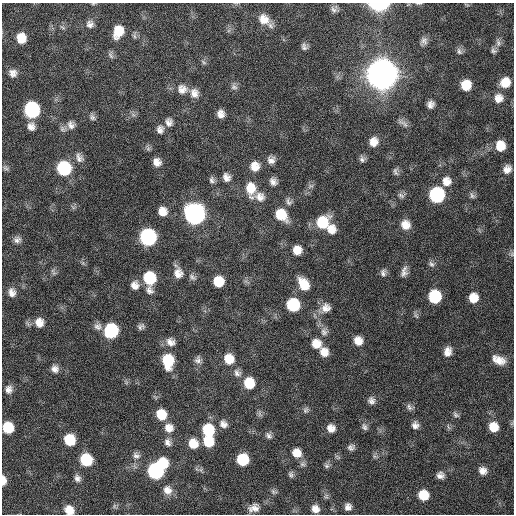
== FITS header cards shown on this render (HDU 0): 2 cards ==
NAXIS1  =                  512 / Axis length
NAXIS2  =                  512 / Axis length

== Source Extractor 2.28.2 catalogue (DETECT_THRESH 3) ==
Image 512 x 512 px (HDU 0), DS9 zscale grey, 1 PNG px = 1 image px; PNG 516 x 516 px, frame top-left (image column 1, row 512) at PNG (2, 3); no overlay
Background 127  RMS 12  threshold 36.6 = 3 sigma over >= 5 px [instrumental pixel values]
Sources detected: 140; all 140 listed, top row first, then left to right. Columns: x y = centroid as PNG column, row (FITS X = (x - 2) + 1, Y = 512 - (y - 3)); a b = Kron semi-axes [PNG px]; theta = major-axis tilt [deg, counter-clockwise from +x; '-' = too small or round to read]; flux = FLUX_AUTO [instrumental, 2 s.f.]
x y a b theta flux
419 3 8 3 4 1.1e+03
93 4 6 3 18 7.3e+02
379 4 11 5 0 1.0e+05
334 9 9 8 - 3.1e+03
264 19 15 12 -37 1.1e+04
90 24 9 9 - 4.0e+03
63 28 8 3 -19 1.2e+03
118 31 12 8 69 1.6e+04
134 36 7 4 -88 1.7e+03
21 38 9 8 - 1.4e+04
424 41 10 9 - 3.3e+03
498 42 11 7 -80 3.4e+03
304 47 9 7 -64 2.7e+03
459 51 10 6 -66 2.5e+03
493 51 8 6 -22 2.2e+03
111 55 11 5 -60 2.0e+03
203 62 8 4 -42 1.4e+03
13 73 9 9 - 4.3e+03
382 74 12 11 - 2.5e+06
505 82 11 10 - 1.2e+04
466 85 9 8 - 1.4e+04
234 87 9 7 -15 2.7e+03
182 89 13 13 - 7.7e+03
194 93 13 10 -67 6.1e+03
498 98 12 11 - 6.9e+03
430 104 8 7 - 4.3e+03
32 110 10 9 - 1.1e+05
221 114 8 7 - 5.2e+03
92 117 9 7 -63 2.3e+03
169 122 10 9 - 4.2e+03
403 123 18 6 -32 3.5e+03
71 125 12 9 -65 4.6e+03
31 127 10 9 - 4.9e+03
160 129 9 8 - 3.9e+03
373 142 10 9 - 7.4e+03
500 146 11 9 -83 1.3e+04
79 158 13 8 -64 4.2e+03
362 159 9 7 -84 2.6e+03
271 160 10 9 - 4.3e+03
157 162 8 7 - 5.8e+03
255 166 11 10 - 8.8e+03
6 168 9 5 -27 1.8e+03
64 168 10 10 - 6.5e+04
507 169 10 8 53 5.6e+03
395 172 11 6 -75 2.3e+03
226 177 11 9 -61 5.0e+03
212 180 9 7 -76 2.4e+03
446 181 11 10 - 7.6e+03
273 182 9 7 -60 4.1e+03
311 186 7 4 -18 1.5e+03
250 189 17 11 -86 1.4e+04
401 195 10 6 -30 2.3e+03
437 195 10 10 - 9.7e+04
472 195 9 6 -63 2.3e+03
260 197 12 11 - 6.5e+03
288 202 11 7 -61 2.7e+03
162 211 10 9 - 8.3e+03
194 214 11 10 - 4.2e+05
281 215 12 9 -48 1.9e+04
322 222 13 11 48 2.7e+04
405 225 11 10 - 8.4e+03
331 229 11 10 - 8.1e+03
148 237 10 10 - 1.4e+05
17 240 10 8 17 3.4e+03
297 250 8 7 - 8.6e+03
512 254 7 4 73 1.3e+03
431 264 9 6 -51 2.4e+03
53 272 10 4 -55 1.6e+03
404 272 14 7 76 4.5e+03
178 273 15 11 -75 7.5e+03
383 273 10 8 81 3.0e+03
192 277 11 7 -39 2.9e+03
150 278 11 10 - 3.8e+04
218 281 9 8 - 1.7e+04
303 284 14 9 -59 1.5e+04
135 285 11 10 - 5.9e+03
149 290 11 9 -53 4.1e+03
12 292 11 9 -76 5.2e+03
435 296 10 9 - 4.4e+04
473 298 9 9 - 1.1e+04
293 305 10 9 - 4.5e+04
326 308 13 12 - 7.4e+03
39 322 10 9 - 7.8e+03
98 326 11 9 -14 3.9e+03
141 327 9 7 15 2.5e+03
111 331 10 9 - 6.9e+04
324 332 11 9 -60 4.1e+03
358 341 10 9 - 7.9e+03
171 342 12 10 -30 5.8e+03
316 344 11 11 - 9.5e+03
324 352 10 9 - 8.1e+03
448 352 11 8 76 6.2e+03
229 359 11 10 - 1.3e+04
198 360 11 9 81 3.7e+03
499 360 16 9 -23 9.1e+03
168 361 14 10 -85 2.9e+04
55 369 9 8 - 4.4e+03
237 373 12 10 -44 4.4e+03
249 383 11 10 - 2.0e+04
9 389 10 9 - 4.6e+03
371 401 9 9 - 3.5e+03
409 407 10 6 -63 2.7e+03
305 410 8 7 - 2.2e+03
161 414 10 9 - 1.7e+04
456 415 9 5 -30 2.0e+03
223 424 11 9 -43 4.9e+03
415 425 9 8 - 4.1e+03
8 427 9 8 - 2.4e+04
364 427 10 7 -66 2.7e+03
493 427 9 9 - 1.2e+04
169 428 12 11 - 8.0e+03
331 428 9 9 - 5.8e+03
208 430 11 10 - 3.4e+04
269 436 10 7 -48 2.8e+03
70 440 9 8 - 2.6e+04
208 441 10 10 - 2.0e+04
167 442 11 9 -61 4.1e+03
193 444 10 10 - 1.2e+04
351 447 8 7 - 2.8e+03
297 453 12 11 - 9.5e+03
136 455 11 8 -24 3.5e+03
374 456 7 4 -72 1.5e+03
242 459 9 9 - 3.3e+04
86 460 9 9 - 3.4e+04
162 464 10 9 - 2.2e+04
327 466 7 7 - 2.0e+03
201 470 7 4 -72 1.6e+03
155 471 10 10 - 1.3e+05
483 471 9 8 - 5.5e+03
291 475 9 6 -70 2.1e+03
440 475 9 9 - 4.1e+03
77 478 9 8 - 3.5e+03
3 480 9 5 -89 6.7e+03
167 490 12 10 -52 6.6e+03
273 492 9 6 -29 1.9e+03
423 495 9 9 - 1.7e+04
348 507 8 7 - 4.2e+03
254 508 14 10 18 6.4e+03
315 509 9 8 - 5.5e+03
69 510 10 8 -44 9.9e+03
At the frame edge (FLAGS 8, measured only in part): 5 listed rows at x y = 419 3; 93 4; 379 4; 3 480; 69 510